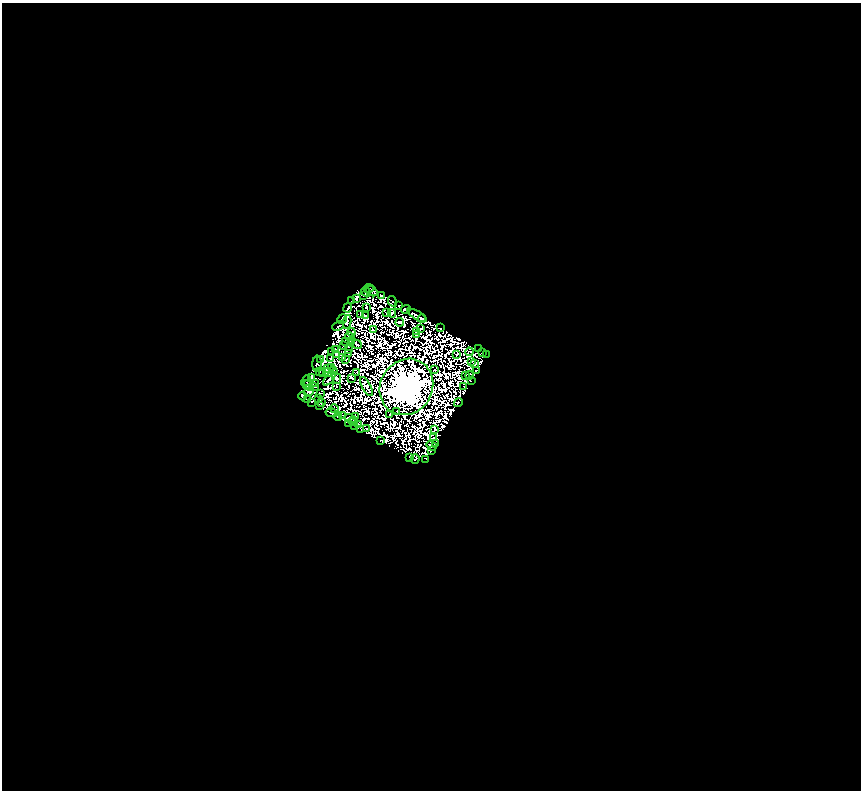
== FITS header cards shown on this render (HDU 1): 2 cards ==
NAXIS1  =                  859
NAXIS2  =                  788

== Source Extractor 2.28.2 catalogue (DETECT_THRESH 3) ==
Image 859 x 788 px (HDU 1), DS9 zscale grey, 1 PNG px = 1 image px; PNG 863 x 792 px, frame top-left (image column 1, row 788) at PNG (2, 3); each listed source drawn as its Kron ellipse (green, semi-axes under 4 px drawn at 4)
Background 0.0673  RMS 3.0e-05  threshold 8.85e-05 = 3 sigma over >= 5 px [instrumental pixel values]
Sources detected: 199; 93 with non-positive FLUX_AUTO (blend fragments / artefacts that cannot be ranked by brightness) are neither listed nor drawn; the other 106 listed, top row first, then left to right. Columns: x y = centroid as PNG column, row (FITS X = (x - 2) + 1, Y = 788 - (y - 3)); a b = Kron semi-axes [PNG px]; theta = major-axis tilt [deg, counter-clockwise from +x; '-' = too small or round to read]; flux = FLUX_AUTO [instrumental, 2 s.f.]
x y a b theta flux
369 288 4 3 - 3.4
372 291 7 4 -35 3.5
366 292 5 3 - 4.5
364 295 2 2 - 0.049
381 295 3 2 - 0.48
357 298 4 2 - 5
352 301 3 2 - 0.56
392 301 5 3 - 1.1
399 305 3 2 - 0.65
366 307 3 2 - 1.6
348 308 5 3 - 5.5
406 309 5 4 - 3.7
387 313 3 2 - 0.18
392 313 4 2 - 0.17
360 314 2 2 - 0.71
365 315 3 2 - 0.86
417 315 11 3 -31 7.1
342 319 5 3 - 1.5
422 319 4 4 - 4.7
347 322 7 2 80 0.45
400 322 4 2 - 1.2
338 326 6 3 25 1.7
420 328 2 2 - 1.1
441 328 2 2 - 1.3
373 329 2 2 - 0.53
351 332 4 2 - 0.7
416 332 4 2 - 1.2
417 335 3 2 - 0.45
350 337 5 3 - 0.27
345 341 3 2 - 0.57
352 342 3 2 - 1.2
357 344 5 2 - 2
344 346 2 2 - 0.15
336 349 2 2 - 0.22
349 349 2 2 - 0.27
478 349 2 2 - 0.42
332 351 2 2 - 0.5
469 352 4 2 - 2.1
483 353 3 2 - 1.3
336 354 3 2 - 0.87
349 354 3 2 - 0.83
457 354 3 2 - 0.64
486 354 2 2 - 0.3
343 357 3 2 - 0.98
331 358 2 2 - 0.29
346 359 2 2 - 0.54
321 360 4 2 - 1.1
472 361 3 2 - 1
475 363 4 3 - 0.31
317 364 8 4 89 1.5
332 367 3 2 - 1.8
328 368 5 3 - 0.8
434 370 2 2 - 0.6
319 371 2 2 - 0.55
333 371 4 3 - 2.2
476 371 3 2 - 0.22
328 372 4 3 - 1.1
357 372 2 2 - 0.12
323 374 3 2 - 0.65
465 375 3 2 - 0.62
470 375 4 2 - 0.69
311 378 3 3 - 1.5
336 378 6 3 -65 2.7
352 378 4 3 - 0.65
329 379 8 3 51 2.1
307 381 5 2 - 1.3
471 381 3 2 - 0.67
316 384 3 2 - 1.2
307 385 6 3 -36 0.28
312 386 8 3 -25 1
366 386 11 4 -60 0.4
463 386 2 2 - 0.27
336 387 2 2 - 0.39
406 387 29 26 58 11000
309 391 5 2 - 2.6
320 393 4 2 - 0.16
303 396 4 3 - 2.5
318 398 3 2 - 0.35
307 400 2 2 - 0.77
311 402 2 2 - 1.5
321 403 3 2 - 0.54
458 403 5 3 - 1
319 406 3 2 - 3.4
334 409 4 2 - 0.21
397 412 3 2 - 0.77
332 413 6 3 -13 0.36
390 414 2 2 - 0.97
343 416 3 2 - 0.83
356 416 2 2 - 0.33
338 417 4 2 - 1.3
350 418 6 2 -15 2.9
353 421 5 4 - 0.99
348 423 3 2 - 1.1
358 424 2 2 - 0.65
355 427 3 2 - 0.59
360 429 3 2 - 0.37
366 429 2 2 - 1.2
435 429 2 2 - 0.19
434 438 2 2 - 0.13
380 441 3 2 - 1.5
435 444 2 2 - 0.32
432 446 5 2 - 3.7
431 451 3 2 - 0.76
409 457 3 2 - 1.4
415 459 5 2 - 1.6
425 459 3 2 - 0.19
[93 non-positive-flux detections neither listed nor drawn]